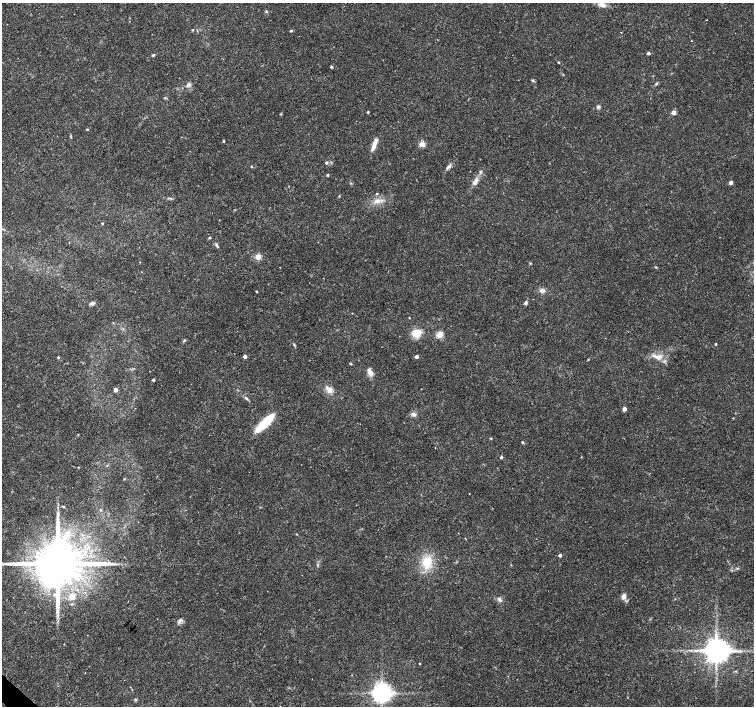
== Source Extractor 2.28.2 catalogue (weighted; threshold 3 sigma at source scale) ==
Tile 7 of 4 x 4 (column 3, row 2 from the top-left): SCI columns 3015-4517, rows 2982-4388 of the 6030 x 6030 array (HDU 1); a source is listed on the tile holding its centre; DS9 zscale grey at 2 x 2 block average (1 PNG px = mean of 2 x 2 image px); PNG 756 x 708 px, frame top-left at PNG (2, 3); no overlay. Shown black and unused: <1% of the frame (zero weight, under 3 of 4 exposures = <1% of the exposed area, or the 3 px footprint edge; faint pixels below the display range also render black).
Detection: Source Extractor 2.28.2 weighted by HDU 2 'WHT'; one run over the whole footprint, this tile lists its part. Background 0.0237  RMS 0.0019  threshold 0.00866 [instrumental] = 3 sigma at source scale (4.5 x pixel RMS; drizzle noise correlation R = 1.50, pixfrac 1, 0.0396/0.0396 arcsec/px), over >= 5 px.
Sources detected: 86; all 86 listed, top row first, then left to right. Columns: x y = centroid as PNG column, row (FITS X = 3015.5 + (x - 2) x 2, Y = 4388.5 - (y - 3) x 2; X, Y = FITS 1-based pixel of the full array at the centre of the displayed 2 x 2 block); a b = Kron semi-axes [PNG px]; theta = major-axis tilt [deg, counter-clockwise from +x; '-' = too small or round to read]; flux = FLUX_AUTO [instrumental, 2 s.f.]
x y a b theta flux
602 5 10 5 -16 2.2
193 30 2 2 - 0.42
291 31 4 3 - 0.49
621 32 2 2 - 0.23
648 53 2 2 - 1.4
153 55 4 3 - 0.6
558 62 2 2 - 0.48
331 67 3 3 - 0.48
533 80 4 3 - 0.47
656 83 3 3 - 0.47
189 84 6 4 20 0.97
598 107 5 4 - 0.82
368 112 2 2 - 0.6
673 113 3 3 - 4.6
87 129 2 2 - 0.41
71 137 5 2 - 0.45
223 141 2 2 - 0.54
422 144 3 3 - 12
374 145 18 4 67 3.4
326 163 3 3 - 0.73
251 166 3 2 - 0.36
448 167 8 4 46 1.2
480 172 5 3 - 0.67
327 175 3 2 - 0.55
731 182 3 3 - 2.3
475 183 8 4 -9 1.3
376 193 3 3 - 0.34
339 196 3 2 - 0.26
377 201 10 5 13 2.5
102 223 2 2 - 0.37
209 238 3 3 - 0.38
217 246 6 3 -58 0.82
258 257 3 3 - 11
140 262 3 2 - 0.17
530 263 3 2 - 0.33
656 267 3 2 - 0.31
542 290 6 5 - 2.2
257 291 2 2 - 0.5
92 303 7 4 21 1.1
526 303 5 3 - 0.85
409 318 2 2 - 0.24
113 323 3 2 - 0.28
416 333 9 8 - 6.9
440 335 3 3 - 15
184 340 4 3 - 0.43
716 344 3 2 - 0.42
294 345 4 2 - 0.43
416 356 3 2 - 2.2
58 357 2 2 - 0.59
245 357 2 2 - 2.4
658 357 9 7 16 3.1
351 364 4 2 - 0.32
370 372 10 5 -51 2.6
153 380 2 2 - 0.77
115 390 3 2 - 2.7
329 390 9 8 - 2.9
246 398 6 3 -37 0.72
624 409 3 3 - 2.6
413 414 7 5 -19 1.4
733 418 2 2 - 0.25
265 422 24 7 44 13
78 434 3 2 - 0.22
491 438 3 2 - 0.42
522 442 3 3 - 0.49
501 457 3 2 - 0.83
581 457 2 2 - 0.23
124 479 3 2 - 0.34
469 493 2 2 - 0.16
63 506 4 2 - 0.36
101 510 3 3 - 0.44
297 534 2 2 - 0.29
560 555 3 2 - 1.3
427 562 18 14 82 9.8
58 563 12 10 38 3500
6 564 6 2 -9 0.89
737 568 3 2 - 0.36
72 596 3 3 - 7.7
623 596 5 5 - 2.2
500 599 8 2 -53 0.75
180 621 5 4 - 1.1
64 644 2 2 - 0.17
716 651 6 6 - 700
740 651 3 2 - 0.5
420 663 2 2 - 0.34
382 693 5 5 - 320
135 700 3 2 - 0.4
Diffuse or blended objects may show on this block-average render without a row.